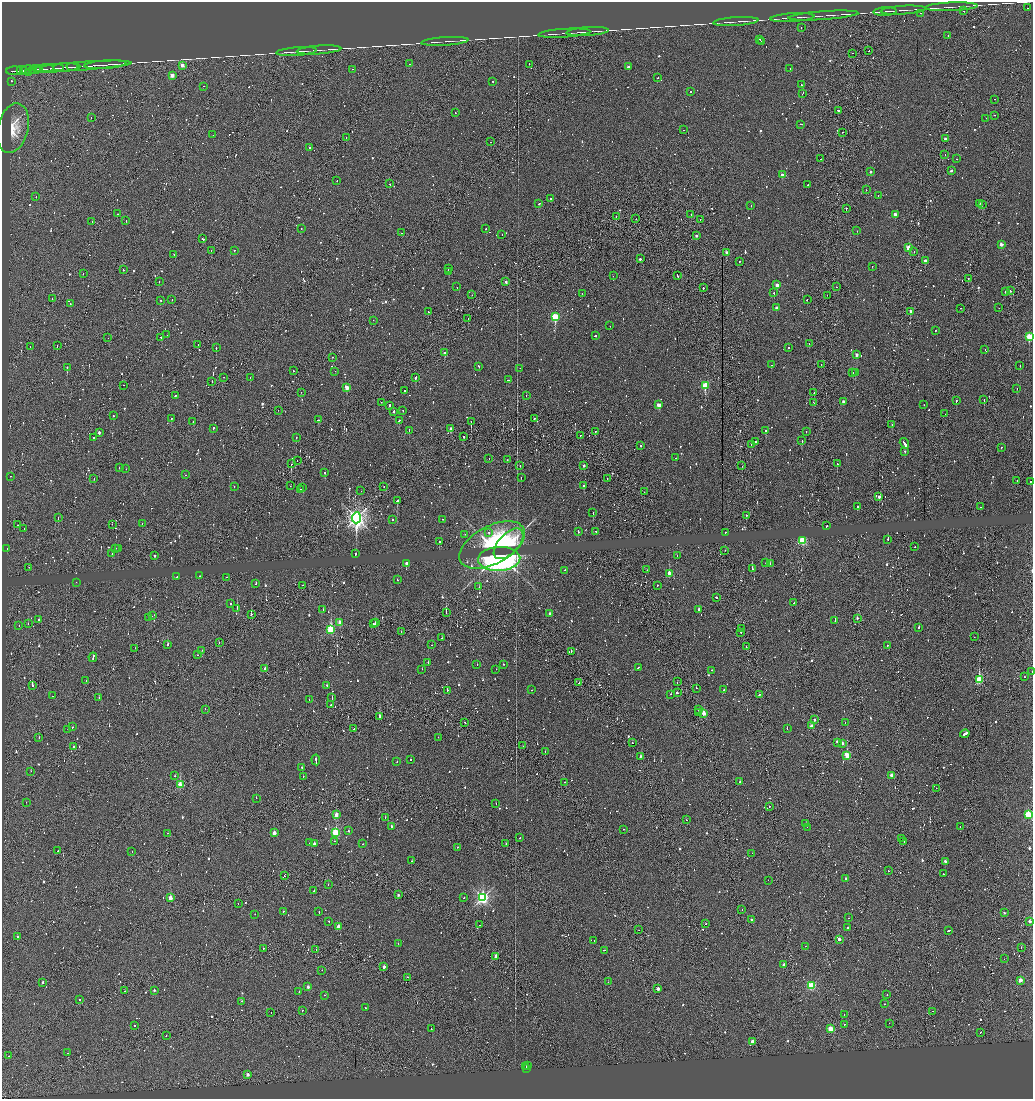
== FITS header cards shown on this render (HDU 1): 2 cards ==
NAXIS1  =                 2062
NAXIS2  =                 2193

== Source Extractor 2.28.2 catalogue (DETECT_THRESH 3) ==
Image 2062 x 2193 px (HDU 1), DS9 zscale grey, zoomed out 1/2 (1 PNG px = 2 x 2 image px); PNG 1035 x 1101 px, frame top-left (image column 2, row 2193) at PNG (2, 2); each listed source drawn as its Kron ellipse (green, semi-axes under 4 px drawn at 4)
Background 0.065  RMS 1.6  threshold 4.88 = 3 sigma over >= 5 px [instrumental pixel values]
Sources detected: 1819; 350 cannot appear on this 1/2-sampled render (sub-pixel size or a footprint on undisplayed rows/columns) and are neither listed nor drawn; of the other 1469, the 500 brightest by FLUX_AUTO listed and drawn (969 fainter detections omitted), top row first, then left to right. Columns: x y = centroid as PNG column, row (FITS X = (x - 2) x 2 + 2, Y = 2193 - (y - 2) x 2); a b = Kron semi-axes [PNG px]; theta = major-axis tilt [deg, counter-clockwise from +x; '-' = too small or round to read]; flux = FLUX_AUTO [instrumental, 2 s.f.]
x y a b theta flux
951 7 26 2 3 1200
1028 8 2 1 - 2100
903 10 22 1 4 1100
885 11 12 2 3 1700
964 11 2 2 - 1900
920 13 2 1 - 1000
823 16 35 1 4 1500
792 18 22 2 4 1100
736 22 23 1 4 1100
801 27 2 2 - 1500
588 32 21 1 3 1100
564 33 26 1 4 1200
948 36 2 2 - 1200
760 39 2 2 - 1900
445 41 24 1 4 1200
762 41 2 2 - 5600
319 50 22 1 4 1100
869 50 2 1 - 2300
297 51 20 1 4 1100
853 53 2 1 - 4500
409 64 2 2 - 2000
529 64 2 1 - 3600
106 65 21 1 4 11000
182 65 2 2 - 5100
80 66 51 1 4 6400
66 67 13 1 3 4000
73 67 7 1 2 2300
628 67 2 2 - 2400
52 68 12 1 3 4500
35 69 7 1 6 3500
44 69 9 1 5 3400
353 69 2 1 - 1600
790 69 2 1 - 1200
22 70 5 2 - 2400
28 70 8 1 4 4000
15 71 8 2 3 4500
28 73 2 1 - 5600
172 75 2 2 - 6900
658 77 2 1 - 1700
11 81 2 2 - 5000
493 81 2 2 - 8900
802 84 2 2 - 2800
204 86 2 1 - 4100
691 92 2 1 - 2000
802 94 3 1 - 3900
995 99 2 1 - 1900
838 110 2 1 - 3100
455 113 2 1 - 1300
995 115 2 1 - 1700
91 118 2 1 - 3100
986 118 2 1 - 2800
801 124 2 2 - 3000
13 128 25 15 77 12000
683 130 2 2 - 1700
843 132 2 1 - 4700
213 135 2 2 - 1500
346 138 2 1 - 2400
945 139 2 2 - 3000
491 142 2 1 - 1200
310 148 2 2 - 1100
945 154 2 1 - 1500
820 159 2 1 - 1500
956 159 2 2 - 1200
951 170 2 2 - 1800
871 172 2 2 - 1100
782 175 2 2 - 4300
337 181 2 2 - 1600
390 184 2 2 - 6000
808 185 2 1 - 3100
866 190 2 2 - 1100
878 195 2 2 - 2100
36 197 2 2 - 2900
551 199 2 2 - 1500
979 203 2 2 - 5500
539 204 3 2 - 2900
751 205 2 2 - 2500
982 205 2 2 - 6000
846 208 2 1 - 3500
117 214 2 1 - 1300
691 214 2 2 - 2000
895 214 2 2 - 4000
616 216 3 1 - 4100
636 219 2 1 - 1800
700 219 2 1 - 1900
126 221 2 2 - 3300
92 222 3 2 - 2000
486 228 2 2 - 1300
301 229 2 1 - 2500
857 231 2 2 - 1500
402 233 2 1 - 1700
502 235 2 1 - 1900
696 236 2 2 - 1600
203 239 3 1 - 4800
1001 244 2 2 - 3900
909 248 2 2 - 11000
211 250 2 1 - 1300
234 250 2 2 - 2000
727 252 2 2 - 4000
914 252 2 1 - 1600
174 254 2 1 - 1100
640 259 2 2 - 1900
740 261 2 2 - 1400
925 261 2 2 - 2300
872 266 2 1 - 1400
448 269 3 2 - 3500
123 270 2 2 - 4700
449 272 2 2 - 2400
83 273 2 1 - 2500
613 276 2 1 - 1600
678 276 3 1 - 5100
968 278 2 1 - 1200
159 282 2 1 - 1500
506 282 2 2 - 1700
777 285 2 2 - 4900
457 287 2 2 - 1400
836 287 2 1 - 1100
703 288 2 1 - 2800
1010 291 2 2 - 3400
1005 292 2 2 - 1300
582 293 2 2 - 1300
774 293 2 2 - 1700
472 295 2 1 - 3100
827 295 2 1 - 1400
52 299 2 1 - 5900
172 299 2 2 - 1200
807 299 2 2 - 1700
160 300 2 2 - 1100
70 303 2 2 - 1200
776 307 2 2 - 2100
961 308 2 1 - 1100
999 308 2 1 - 1300
910 311 2 2 - 1400
428 312 2 2 - 2200
555 317 3 2 - 31000
468 319 2 1 - 1500
373 320 2 1 - 1400
610 326 2 1 - 4100
935 330 2 2 - 1200
167 335 2 1 - 1200
595 336 2 2 - 2000
1029 336 3 2 - 23000
161 337 2 1 - 3600
108 338 2 1 - 2100
198 344 2 2 - 2100
809 344 2 1 - 1100
57 346 2 1 - 1600
30 347 2 2 - 1800
788 347 2 2 - 1100
216 348 2 2 - 11000
985 350 2 1 - 2600
445 353 2 2 - 4100
857 354 2 2 - 3200
332 357 2 1 - 4000
821 364 2 1 - 3300
771 365 2 2 - 1700
479 366 3 2 - 5200
1020 366 2 2 - 1600
67 367 2 2 - 17000
520 368 2 1 - 2100
294 371 2 1 - 1600
335 371 2 1 - 1200
853 372 2 2 - 1800
855 372 2 1 - 1400
224 377 2 1 - 1500
250 378 2 1 - 1300
415 378 4 2 - 4500
509 380 4 2 - 4200
212 381 2 2 - 2100
124 385 2 1 - 1200
705 385 3 2 - 25000
347 387 3 2 - 7800
1017 388 2 2 - 1600
405 391 2 2 - 2000
301 392 2 1 - 1300
814 393 2 2 - 1100
176 395 2 2 - 2100
526 395 2 1 - 1200
984 399 2 1 - 2900
843 401 2 2 - 2300
956 401 2 2 - 2400
381 402 2 1 - 1900
814 403 3 2 - 2400
390 405 2 2 - 2700
659 405 3 2 - 5800
924 405 2 1 - 1100
278 410 2 1 - 1300
403 410 2 1 - 1200
394 411 2 2 - 4600
945 414 2 1 - 2600
113 416 2 1 - 2200
171 418 2 2 - 3000
534 418 2 1 - 2100
318 420 3 2 - 2900
399 420 2 2 - 14000
193 422 2 1 - 2000
471 422 2 1 - 5100
892 425 2 2 - 4600
213 428 2 2 - 3100
451 429 3 2 - 4100
409 430 2 1 - 1600
766 430 3 2 - 4600
595 431 2 1 - 2400
806 431 2 1 - 3400
99 432 2 2 - 1500
463 436 2 2 - 1700
580 436 2 1 - 2500
93 438 3 2 - 1100
296 438 2 2 - 1100
755 441 2 2 - 1900
802 441 2 2 - 1200
904 443 5 2 - 29000
641 445 2 2 - 20000
751 445 2 1 - 1100
1001 447 2 2 - 1200
905 451 2 2 - 2500
675 458 2 2 - 2200
489 459 2 1 - 2700
507 460 2 1 - 3800
297 461 2 1 - 1300
291 464 2 2 - 3700
837 464 2 2 - 3000
520 465 2 1 - 1100
583 465 2 2 - 1200
742 466 2 1 - 1600
119 467 2 1 - 1400
126 469 2 2 - 1100
325 472 2 2 - 2500
185 475 2 1 - 1000
10 476 2 1 - 1100
521 478 2 2 - 5900
94 479 2 1 - 1200
607 479 2 1 - 1100
1017 480 2 2 - 1200
1030 481 2 2 - 1400
234 486 2 2 - 1700
290 486 2 1 - 1300
384 486 2 1 - 1800
584 486 2 2 - 2000
303 488 2 1 - 5100
300 490 3 2 - 3100
361 491 2 1 - 1200
644 492 2 1 - 1200
879 497 2 2 - 2900
397 500 2 2 - 8700
857 506 2 2 - 1700
981 507 2 1 - 1500
593 513 2 1 - 2700
746 515 2 1 - 1200
58 518 2 1 - 1500
356 518 5 4 - 180000
443 519 2 1 - 1800
393 520 2 2 - 1800
142 523 2 1 - 1200
112 524 2 1 - 1400
18 525 2 1 - 4800
827 526 2 1 - 1600
24 529 2 2 - 1200
578 531 2 2 - 3400
596 531 2 1 - 1900
489 532 3 2 - 3200
725 532 2 2 - 1300
465 534 2 1 - 1100
888 539 2 2 - 4500
802 541 3 2 - 34000
439 542 2 2 - 5200
509 544 19 10 47 17000
492 545 36 19 28 39000
915 547 2 1 - 2000
116 548 2 2 - 6600
118 548 2 2 - 2700
7 549 2 2 - 1200
725 550 2 1 - 6000
112 554 2 2 - 4400
355 554 2 2 - 4400
155 556 2 2 - 1200
677 556 2 2 - 1300
499 559 21 12 3 130000
406 563 3 2 - 3100
766 563 2 1 - 4200
770 564 2 2 - 13000
29 567 2 1 - 3900
752 569 2 2 - 4300
565 570 2 2 - 1500
647 570 2 1 - 1800
669 573 3 2 - 5600
200 576 2 1 - 3400
177 577 2 2 - 1000
227 577 2 2 - 2100
397 579 2 2 - 1500
76 582 2 1 - 4600
256 583 2 2 - 2700
302 585 2 1 - 1300
657 585 2 1 - 1300
479 587 2 1 - 4300
716 597 3 2 - 3700
794 603 2 1 - 1200
231 604 2 2 - 2800
237 608 2 2 - 5200
323 610 2 2 - 1100
699 610 3 2 - 4800
446 612 2 1 - 4400
251 614 2 1 - 3600
550 614 2 2 - 1800
152 616 2 1 - 2100
149 618 2 2 - 3000
857 618 2 2 - 1700
39 620 2 2 - 1100
835 621 2 2 - 5100
375 622 2 2 - 3500
339 623 3 2 - 2800
28 624 2 2 - 1500
374 624 3 1 - 3900
19 626 2 2 - 1300
919 627 2 2 - 3600
331 629 3 2 - 33000
741 629 2 1 - 4400
401 631 2 1 - 1300
741 632 2 2 - 4300
974 637 2 1 - 1700
442 638 2 2 - 1600
219 642 2 1 - 6800
168 644 3 2 - 2300
432 645 2 1 - 1100
887 645 2 1 - 1400
746 647 2 1 - 1100
135 648 2 1 - 1000
202 650 2 1 - 2000
571 651 2 1 - 1600
197 655 2 1 - 1400
93 657 5 2 - 7800
428 662 2 2 - 3700
503 664 2 2 - 1400
477 665 2 2 - 1300
265 668 2 2 - 1100
638 668 3 1 - 3900
422 669 2 1 - 3500
496 669 2 1 - 1400
712 670 2 2 - 1100
1032 671 2 1 - 1000
1024 677 2 1 - 6900
979 680 3 2 - 32000
86 681 2 2 - 1600
677 682 2 1 - 1800
579 683 2 1 - 1200
32 686 3 2 - 16000
327 686 3 2 - 2000
696 688 2 1 - 4800
724 689 2 2 - 1900
447 690 2 2 - 6000
532 690 2 2 - 2400
678 693 2 2 - 1800
671 694 2 2 - 1200
759 695 2 2 - 1300
53 696 2 1 - 1300
332 697 2 2 - 4200
99 698 2 1 - 1100
309 700 2 2 - 1300
331 705 2 2 - 1700
205 709 2 1 - 1400
699 710 2 1 - 1100
698 712 2 1 - 1800
704 713 2 2 - 5800
380 716 3 2 - 32000
814 720 2 2 - 1800
465 722 2 1 - 1600
845 722 2 1 - 1200
812 726 2 2 - 4200
72 727 2 2 - 2600
68 729 2 2 - 1300
354 729 2 2 - 1500
787 729 2 2 - 1900
965 734 5 2 - 550000
438 737 2 2 - 1400
39 738 2 1 - 1500
837 742 3 2 - 5100
632 743 2 1 - 4800
842 743 2 2 - 2000
74 746 2 1 - 1300
523 746 2 1 - 1400
545 752 2 1 - 1200
847 755 3 2 - 15000
641 756 4 2 - 4900
316 760 5 2 - 7800
411 760 2 2 - 2400
397 762 2 2 - 1200
302 768 2 2 - 2700
31 771 2 2 - 1700
891 775 2 2 - 4500
175 776 2 1 - 1200
303 777 2 2 - 1600
565 782 2 1 - 4400
740 782 2 2 - 4800
180 785 3 2 - 14000
936 788 2 1 - 1200
256 798 2 1 - 2700
26 802 2 2 - 3400
496 804 2 2 - 1200
769 806 2 1 - 3600
1028 814 3 2 - 21000
336 815 2 2 - 6600
385 817 2 2 - 1900
686 820 2 2 - 2400
806 823 2 2 - 1000
391 826 2 2 - 1300
807 827 2 2 - 1500
960 827 2 2 - 3000
623 829 2 1 - 2800
348 831 2 2 - 3100
168 833 2 1 - 1100
274 833 2 2 - 5500
336 833 3 3 - 36000
520 838 2 2 - 2000
902 838 2 1 - 1300
334 841 2 2 - 1400
904 841 2 1 - 4500
309 843 2 2 - 2000
314 844 2 2 - 3100
363 844 2 1 - 1100
506 844 2 1 - 2600
457 847 2 1 - 1500
58 851 2 1 - 1100
132 851 2 2 - 1100
752 853 2 1 - 1300
412 861 2 2 - 2700
945 861 2 2 - 1500
888 871 2 1 - 2600
943 874 2 2 - 1300
284 876 2 1 - 4500
846 878 2 2 - 1000
768 880 2 2 - 1900
328 885 2 2 - 1200
314 890 2 1 - 5600
398 895 2 2 - 1400
170 898 2 2 - 8600
464 898 2 1 - 1200
483 898 3 3 - 99000
238 904 2 1 - 1500
742 910 2 1 - 1900
283 912 2 1 - 1500
319 912 2 2 - 1900
1004 913 2 2 - 1000
255 914 2 1 - 2600
848 918 2 2 - 1400
752 920 2 2 - 1600
329 921 2 2 - 1900
1030 921 2 2 - 2100
706 924 2 1 - 2200
480 925 2 2 - 2100
339 926 2 2 - 5100
847 928 2 2 - 1800
639 930 2 1 - 2100
948 931 3 2 - 5000
17 937 2 2 - 3800
839 939 2 2 - 2900
594 940 2 1 - 3800
398 943 2 1 - 1700
805 946 2 1 - 1200
1021 948 2 1 - 1000
263 949 2 1 - 2700
316 949 2 1 - 1200
605 950 3 1 - 4400
496 956 2 2 - 4300
1004 959 2 1 - 1400
784 965 2 2 - 3700
384 967 2 2 - 3100
322 970 2 1 - 1200
407 977 2 1 - 1600
1020 980 2 2 - 7200
43 982 2 2 - 1300
608 982 2 2 - 1500
811 986 3 2 - 36000
308 987 2 2 - 2500
658 989 2 2 - 4000
154 990 2 2 - 1400
125 991 2 1 - 2100
299 992 2 1 - 1200
324 995 2 2 - 4300
887 995 2 2 - 4000
80 1000 2 1 - 1800
242 1001 2 2 - 4500
884 1004 2 1 - 1100
365 1008 2 2 - 3100
302 1010 2 1 - 1400
932 1011 2 2 - 1200
271 1013 2 1 - 1200
844 1015 2 2 - 4000
889 1023 2 1 - 1900
844 1024 2 1 - 3100
134 1025 2 2 - 2900
431 1029 2 1 - 1400
831 1029 2 2 - 18000
980 1032 2 1 - 2800
166 1035 2 1 - 7500
752 1041 2 2 - 4200
67 1053 2 1 - 1200
8 1056 2 1 - 5600
527 1066 2 1 - 2300
526 1067 2 2 - 2100
527 1069 2 2 - 2500
248 1074 2 2 - 2900
At the frame edge (FLAGS 8, measured only in part): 2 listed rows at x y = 1032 671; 1028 814
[969 fainter detections neither listed nor drawn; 350 sub-pixel or undisplayed-footprint detections neither listed nor drawn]